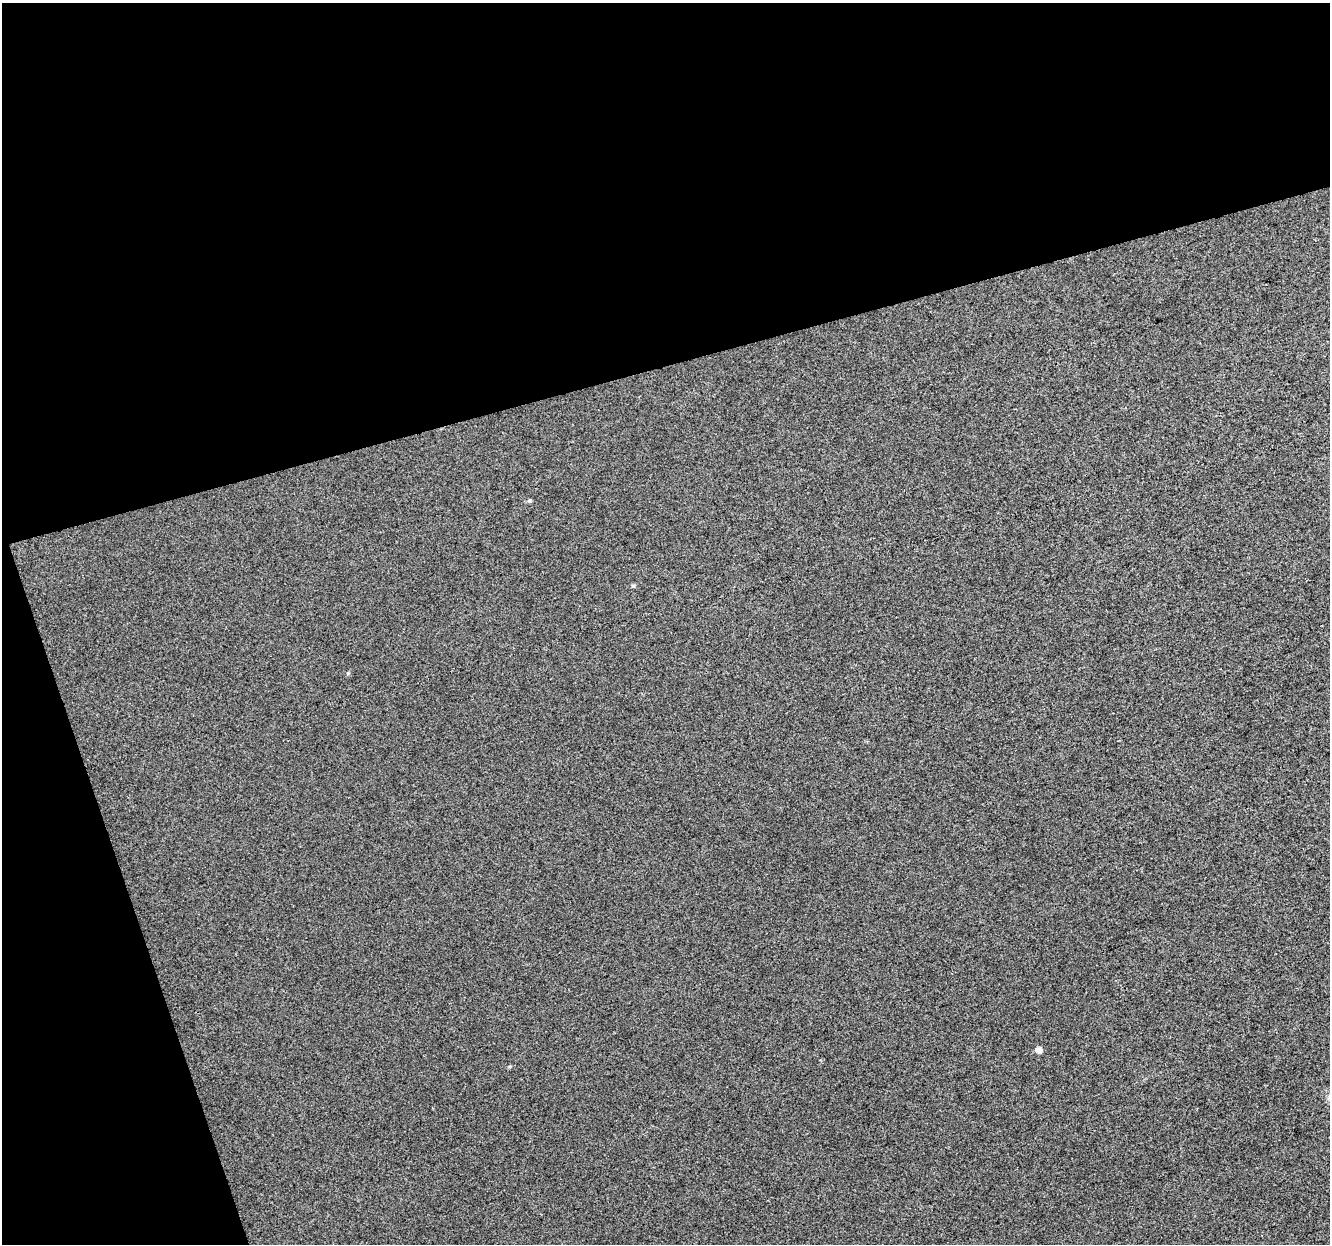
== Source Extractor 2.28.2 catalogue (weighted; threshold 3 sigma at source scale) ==
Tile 1 of 2 x 2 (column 1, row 1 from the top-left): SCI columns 1-1328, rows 1282-2523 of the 2659 x 2579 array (HDU 1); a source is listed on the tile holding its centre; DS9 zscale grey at full resolution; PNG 1332 x 1246 px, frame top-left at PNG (2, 3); no overlay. Shown black and unused: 35% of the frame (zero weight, under 3 of 4 exposures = <1% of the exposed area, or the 3 px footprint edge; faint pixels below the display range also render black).
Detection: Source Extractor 2.28.2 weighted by HDU 2 'WHT'; one run over the whole footprint, this tile lists its part. Background 0.0158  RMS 0.011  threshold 0.0498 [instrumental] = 3 sigma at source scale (4.5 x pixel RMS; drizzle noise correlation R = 1.50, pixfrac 1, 0.0396/0.0396 arcsec/px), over >= 5 px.
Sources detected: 3; all 3 listed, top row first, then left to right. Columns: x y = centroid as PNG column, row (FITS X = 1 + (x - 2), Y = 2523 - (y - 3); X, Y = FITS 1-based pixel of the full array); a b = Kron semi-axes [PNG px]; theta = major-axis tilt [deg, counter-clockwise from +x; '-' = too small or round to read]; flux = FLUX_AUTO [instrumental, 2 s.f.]
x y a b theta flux
530 501 6 5 - 1.7
633 586 5 4 - 1.5
1039 1050 6 5 - 6